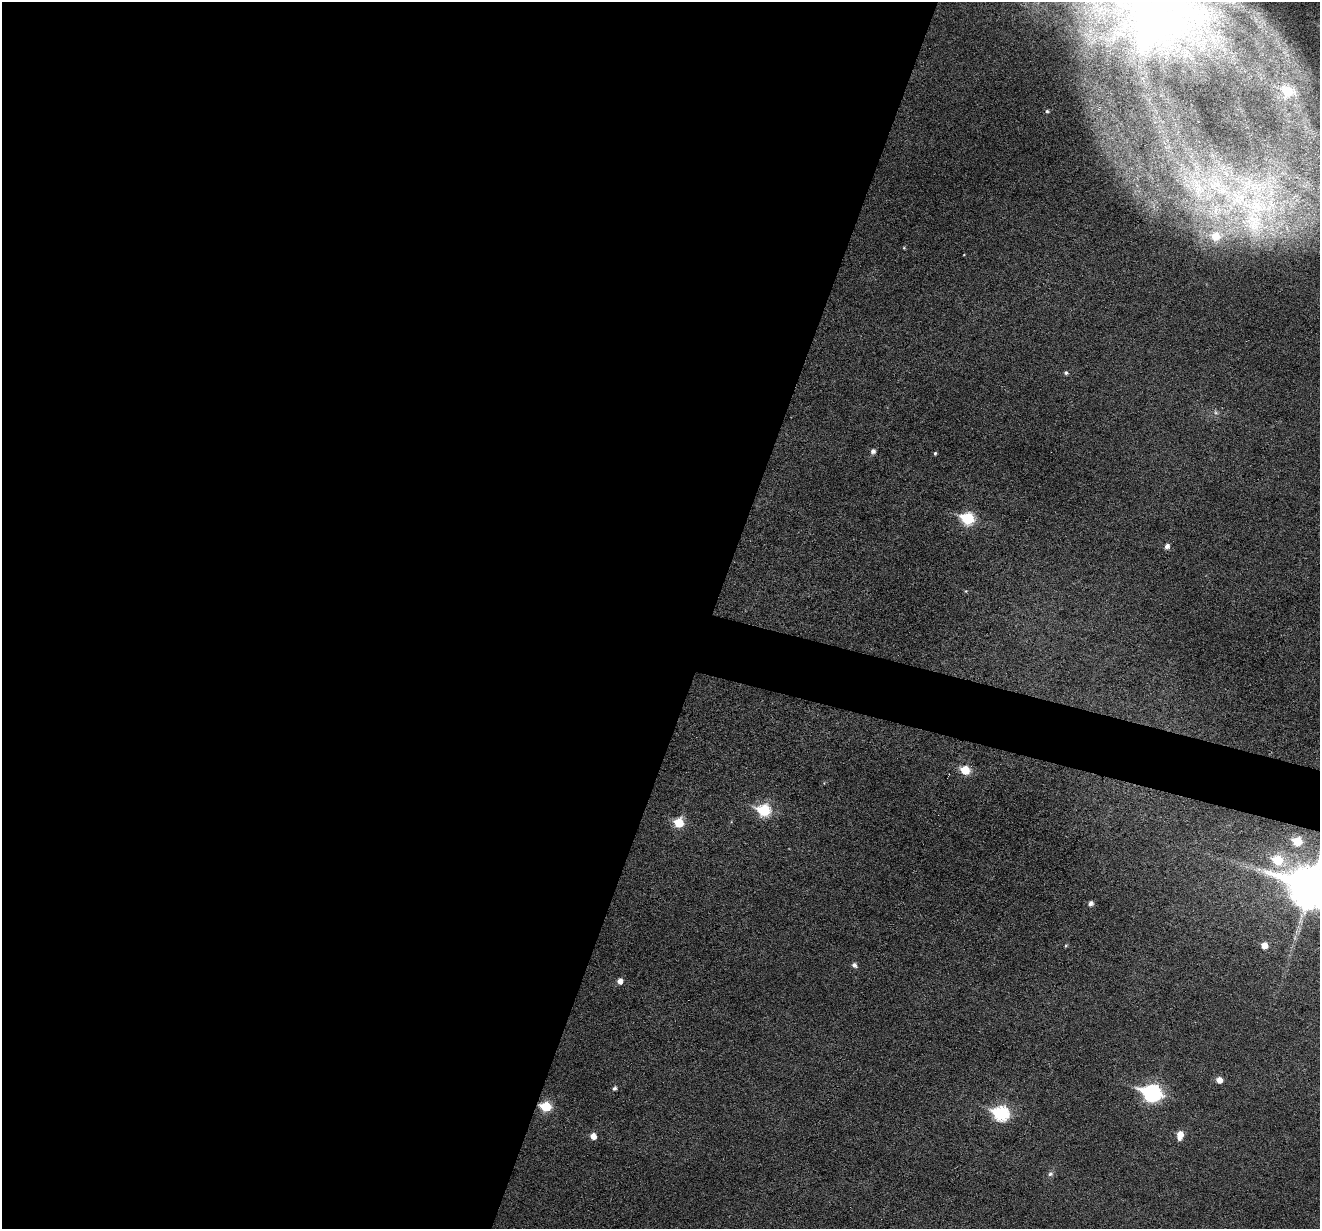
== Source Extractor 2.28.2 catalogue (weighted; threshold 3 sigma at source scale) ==
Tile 5 of 4 x 4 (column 1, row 2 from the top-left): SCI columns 1-1318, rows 2584-3810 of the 5274 x 5294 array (HDU 1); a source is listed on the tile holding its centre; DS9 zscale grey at full resolution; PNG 1322 x 1231 px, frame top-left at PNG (2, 2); no overlay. Shown black and unused: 56% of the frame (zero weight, under 3 of 6 exposures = <1% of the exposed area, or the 3 px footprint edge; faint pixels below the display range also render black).
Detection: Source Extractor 2.28.2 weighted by HDU 2 'WHT'; one run over the whole footprint, this tile lists its part. Background 0.0483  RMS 0.0059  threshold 0.0241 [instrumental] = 3 sigma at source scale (4.09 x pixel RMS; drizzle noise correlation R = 1.36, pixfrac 0.8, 0.05/0.05 arcsec/px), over >= 5 px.
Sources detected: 42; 11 inside a brighter listed object's ellipse — not listed separately; the other 31 listed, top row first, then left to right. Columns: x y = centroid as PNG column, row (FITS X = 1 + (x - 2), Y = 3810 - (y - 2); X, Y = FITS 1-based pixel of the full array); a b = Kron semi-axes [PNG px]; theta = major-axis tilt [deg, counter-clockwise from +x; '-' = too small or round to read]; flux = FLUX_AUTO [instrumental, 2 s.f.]
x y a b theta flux
1157 10 125 87 -14 370
1287 91 9 8 - 25
1047 111 6 5 - 1.1
1288 205 104 96 32 190
904 248 5 3 - 0.52
1066 373 5 4 - 1.1
1216 412 7 4 -45 1.2
873 451 5 5 - 2.2
935 453 4 4 - 0.78
968 518 8 7 - 44
1167 546 5 5 - 2.5
966 591 5 4 - 0.59
965 770 6 6 - 18
764 810 8 7 - 46
679 823 6 6 - 21
1297 841 6 6 - 21
1278 860 10 8 -31 25
1310 887 17 13 -17 2300
1091 904 6 5 - 2.3
1264 945 5 5 - 6
1066 946 4 4 - 0.71
854 965 6 5 - 2.1
620 981 6 6 - 3.5
1219 1080 5 5 - 5
614 1088 5 4 - 1.4
1152 1093 10 8 -17 160
546 1107 7 6 - 25
1001 1113 8 7 - 84
1180 1135 9 6 82 7.2
593 1136 6 6 - 4.5
1050 1174 7 7 - 1.6
Overlapping masked pixels (flux is a lower limit): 1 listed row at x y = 546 1107
Isophote crosses this tile's border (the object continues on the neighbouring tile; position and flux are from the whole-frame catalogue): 2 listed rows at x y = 1157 10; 1310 887